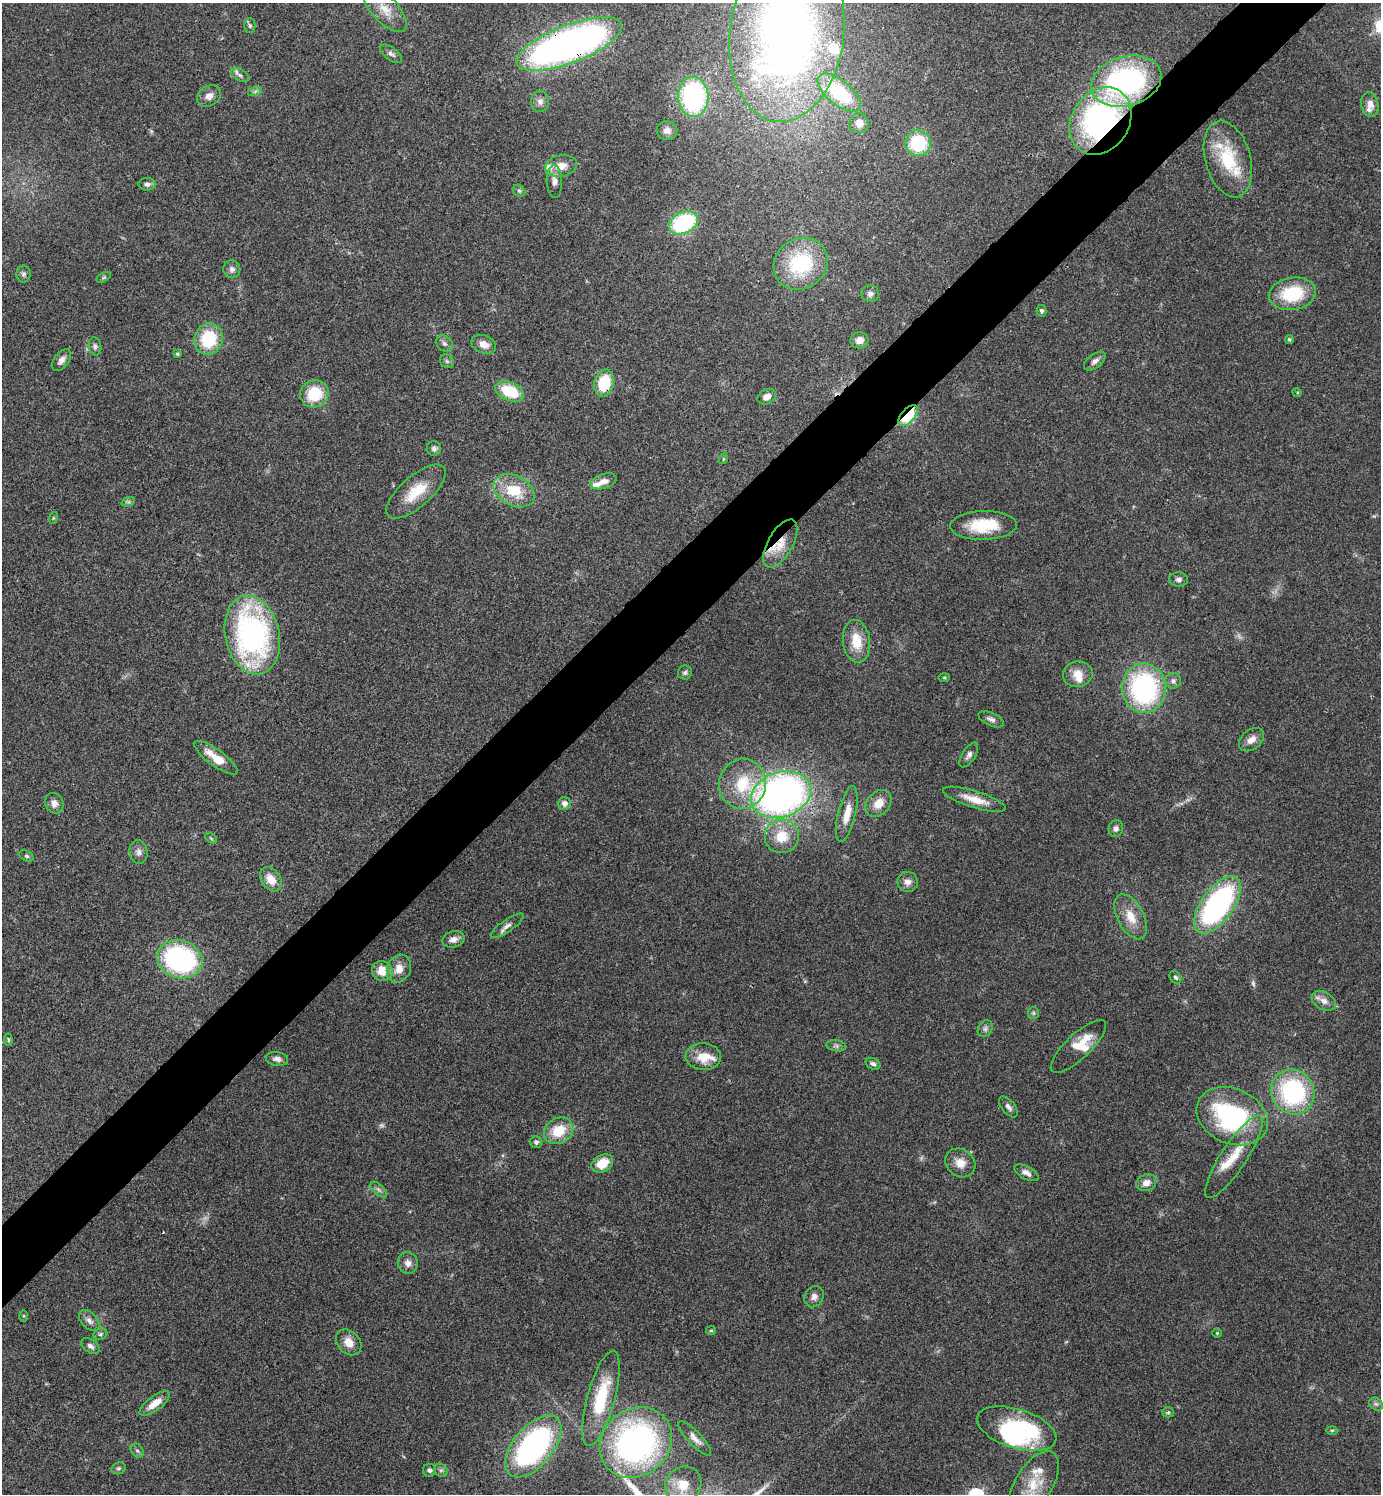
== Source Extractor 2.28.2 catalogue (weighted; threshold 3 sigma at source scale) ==
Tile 10 of 4 x 4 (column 2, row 3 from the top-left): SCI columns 1681-3059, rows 1496-2987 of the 5977 x 5979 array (HDU 1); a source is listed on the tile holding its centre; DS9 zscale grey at full resolution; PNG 1383 x 1496 px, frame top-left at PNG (2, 3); each listed source drawn as its Kron ellipse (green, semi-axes under 4 px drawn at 4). Shown black and unused: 5% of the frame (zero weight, under 3 of 4 exposures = <1% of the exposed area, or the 3 px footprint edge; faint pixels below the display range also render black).
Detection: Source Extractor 2.28.2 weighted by HDU 2 'WHT'; one run over the whole footprint, this tile lists its part. Background 0.044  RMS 0.0048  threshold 0.0217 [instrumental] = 3 sigma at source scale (4.5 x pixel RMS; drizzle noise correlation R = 1.50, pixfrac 1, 0.05/0.05 arcsec/px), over >= 5 px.
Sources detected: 153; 6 too faint to see at this stretch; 1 inside a brighter object's white glare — neither listed nor drawn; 13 inside a brighter listed object's ellipse — not listed separately; the other 133 listed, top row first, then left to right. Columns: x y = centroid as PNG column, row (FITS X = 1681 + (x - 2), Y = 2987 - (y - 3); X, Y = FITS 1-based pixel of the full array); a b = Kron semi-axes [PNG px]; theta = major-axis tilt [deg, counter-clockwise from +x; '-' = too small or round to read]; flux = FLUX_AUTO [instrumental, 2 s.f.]
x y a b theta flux
385 9 29 13 -46 11
250 26 7 5 -89 1
787 34 88 57 83 340
569 44 56 19 21 270
391 54 13 6 -38 1.8
240 75 10 5 -32 1.5
1126 81 36 25 15 100
255 91 7 4 19 0.98
839 93 26 12 -39 32
209 96 13 9 32 3.4
693 97 20 15 -87 73
540 102 10 9 - 2.6
1370 104 12 8 -79 3.8
1100 121 36 29 56 120
859 123 10 9 - 4.2
667 131 10 9 - 2.8
918 143 13 12 - 26
1228 159 39 22 -74 25
561 166 16 10 10 6
554 181 16 7 -88 3.2
147 184 9 6 -1 1.6
519 191 7 5 -42 0.97
683 223 15 10 27 47
801 264 28 25 36 37
232 269 9 8 - 1.9
23 274 8 7 - 1.5
104 277 8 4 31 0.8
870 294 9 8 - 2.1
1292 294 23 16 9 25
1041 311 6 5 - 1.1
209 339 16 14 71 24
1289 339 4 4 - 0.86
859 340 9 8 - 3.8
444 344 9 7 -43 1.6
484 344 13 8 -24 4.1
95 346 9 6 -83 1.4
177 354 4 4 - 0.72
61 360 12 7 52 2.5
447 361 7 6 - 1.1
1095 361 12 6 37 2.3
604 383 13 9 77 19
510 391 15 9 -22 20
1297 392 5 3 - 0.43
314 394 14 13 - 17
767 397 10 7 32 3.3
908 416 12 6 49 42
434 449 7 7 - 1.4
723 459 5 3 - 0.49
604 481 13 7 18 4
514 491 22 15 -28 16
416 492 37 15 41 14
128 502 7 4 18 1
53 518 6 4 72 0.66
983 525 33 14 2 19
780 544 27 12 60 10
1178 580 9 7 -5 1.7
252 635 40 27 -78 120
856 641 21 13 -83 11
685 672 7 7 - 1.2
1078 674 15 12 11 6.1
944 677 5 3 - 0.55
1173 681 8 8 - 1.8
1144 688 24 22 -90 83
991 719 14 6 -25 2.1
1251 740 14 9 40 3.9
969 755 14 6 57 2.2
216 758 26 8 -36 9.5
742 784 25 23 77 21
781 795 31 22 18 210
974 799 32 8 -17 8.2
54 803 10 9 - 3
564 803 6 6 - 2.4
879 803 15 11 48 7
847 814 29 8 77 8.3
1116 829 8 7 - 1.8
782 836 17 16 - 11
211 838 7 3 -37 0.65
139 852 12 9 -84 2.5
26 856 8 5 -27 1
271 879 13 9 -54 6.5
907 882 10 10 - 2.9
1217 905 33 16 54 110
1131 917 24 13 -62 9.1
507 926 19 6 34 2.7
453 939 11 8 15 3
180 959 23 18 -19 84
399 968 14 11 66 5.6
382 971 10 9 - 8
1175 977 7 5 -55 0.95
1324 1001 13 8 -30 3.5
1033 1013 6 5 - 0.87
985 1029 9 7 57 1.6
8 1040 6 4 -84 0.69
836 1046 10 5 -7 1.4
1078 1046 36 12 43 11
703 1056 18 13 -2 9
277 1059 11 7 -9 2.3
873 1064 8 5 -25 1.3
1293 1092 23 21 -60 61
1008 1107 12 6 -51 1.9
1232 1116 37 27 -23 67
559 1131 15 12 30 13
536 1142 6 6 - 1.5
1234 1157 49 12 57 15
602 1163 11 8 29 9.1
960 1163 16 13 -37 5.9
1026 1173 13 6 -28 2.6
1146 1183 10 8 22 3.8
379 1190 10 5 -45 1.3
408 1263 11 10 - 2.8
814 1297 11 9 58 2.6
24 1316 6 4 -90 0.62
89 1321 12 7 -47 2.7
711 1330 5 4 - 0.67
1217 1333 5 4 - 0.62
100 1334 7 5 22 1
349 1342 14 11 -47 5.4
90 1346 10 6 -35 1.9
601 1398 49 14 75 27
155 1403 18 7 37 6.2
1376 1404 7 6 - 1.2
1168 1412 5 5 - 0.73
1017 1429 41 19 -17 56
1332 1430 6 4 1 0.63
695 1438 23 7 -46 3.2
636 1443 38 33 40 140
533 1446 37 20 50 110
137 1451 7 6 - 1.2
119 1468 7 5 15 0.96
429 1470 6 6 - 1.5
441 1470 7 6 - 1.3
683 1484 19 17 41 9.6
1034 1484 37 18 59 15
Overlapping masked pixels (flux is a lower limit): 6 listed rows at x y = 569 44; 1126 81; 1100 121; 604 383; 908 416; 780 544
Isophote crosses this tile's border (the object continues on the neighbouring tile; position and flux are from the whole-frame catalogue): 3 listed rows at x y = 385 9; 787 34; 1034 1484